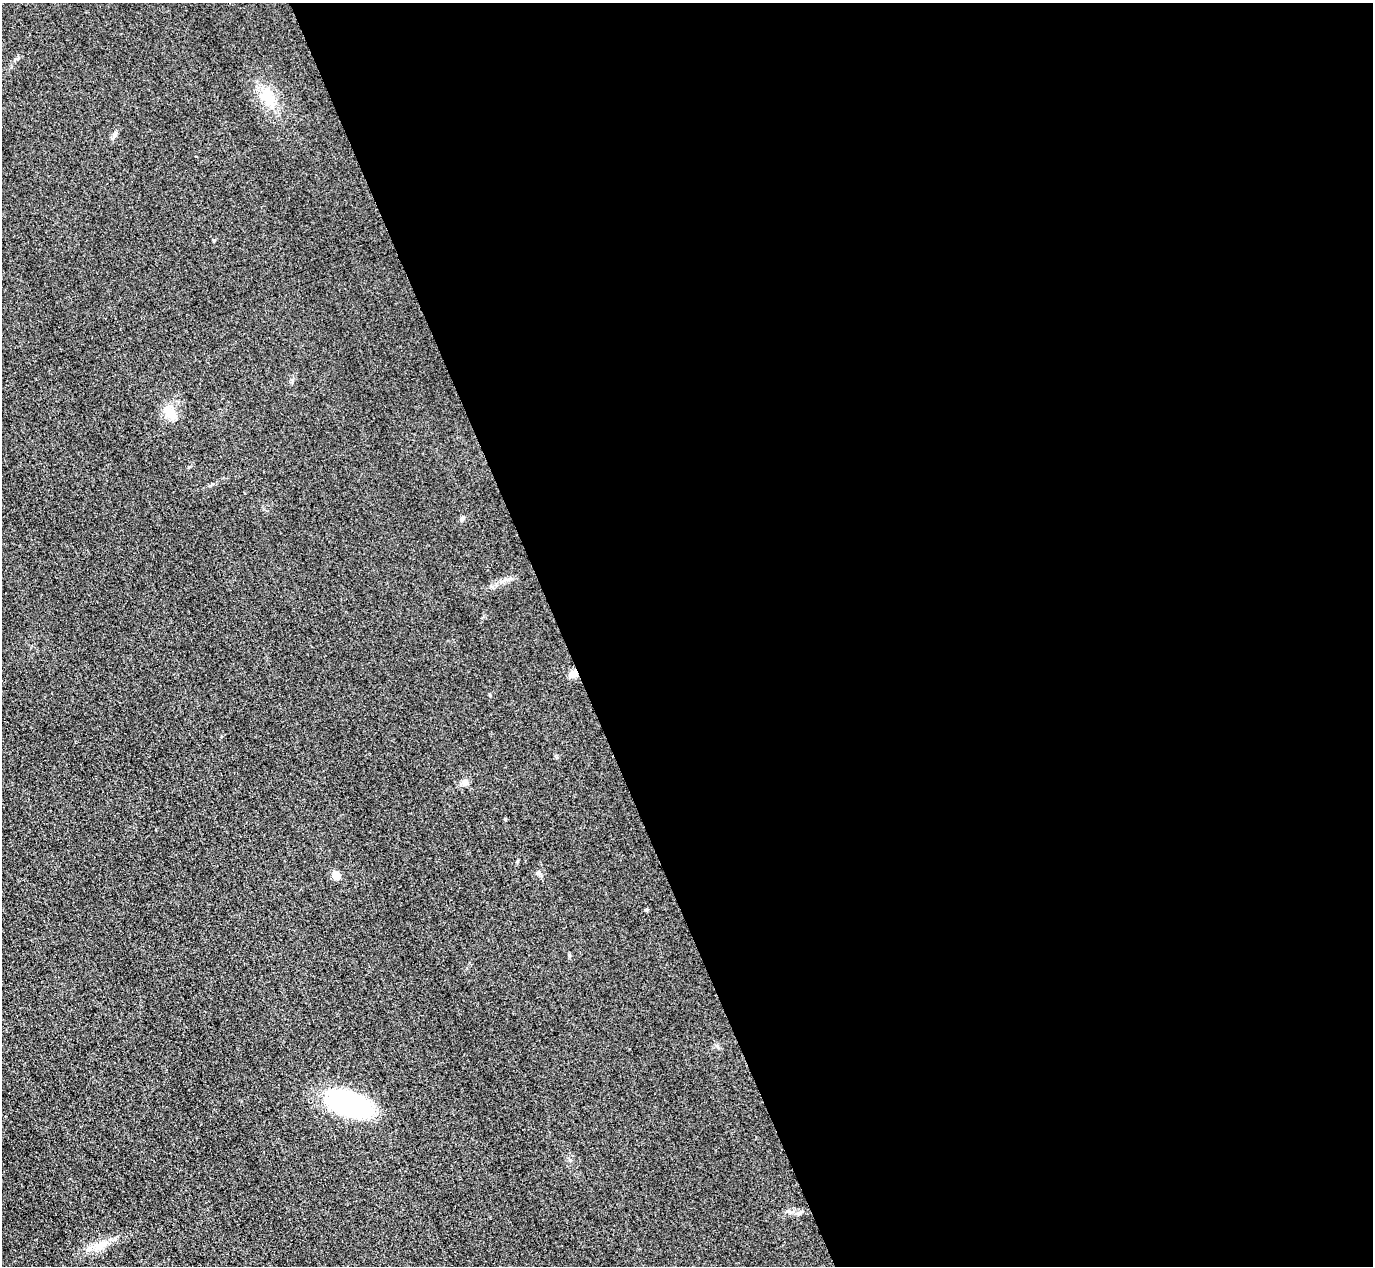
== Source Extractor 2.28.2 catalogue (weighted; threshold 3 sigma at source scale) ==
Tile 8 of 4 x 4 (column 4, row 2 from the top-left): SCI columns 4145-5515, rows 2833-4096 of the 5546 x 5533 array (HDU 1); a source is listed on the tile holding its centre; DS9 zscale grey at full resolution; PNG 1375 x 1268 px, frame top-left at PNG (2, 3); no overlay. Shown black and unused: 59% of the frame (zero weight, under 3 of 4 exposures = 3% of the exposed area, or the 3 px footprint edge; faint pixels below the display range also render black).
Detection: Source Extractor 2.28.2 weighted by HDU 2 'WHT'; one run over the whole footprint, this tile lists its part. Background 0.139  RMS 0.019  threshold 0.0852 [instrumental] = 3 sigma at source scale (4.5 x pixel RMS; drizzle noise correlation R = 1.50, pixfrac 1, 0.05/0.05 arcsec/px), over >= 5 px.
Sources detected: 10; all 10 listed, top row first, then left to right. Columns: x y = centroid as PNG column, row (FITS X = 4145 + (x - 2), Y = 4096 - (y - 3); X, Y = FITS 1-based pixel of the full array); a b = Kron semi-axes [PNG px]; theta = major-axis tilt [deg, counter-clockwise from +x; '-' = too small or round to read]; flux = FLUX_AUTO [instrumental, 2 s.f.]
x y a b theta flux
267 96 25 16 -70 46
171 414 17 13 -61 25
462 519 7 5 68 4.2
573 674 11 8 46 11
465 782 9 8 - 7.2
539 873 7 4 -71 3.5
336 875 10 8 -65 13
647 910 5 4 - 2.5
348 1103 44 22 -19 260
102 1245 16 11 29 22
Overlapping masked pixels (flux is a lower limit): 1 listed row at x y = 573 674
Unlisted compact peaks at least as high as the median listed source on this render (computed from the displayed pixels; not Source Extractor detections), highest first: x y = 214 241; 569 956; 115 135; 292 380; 717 1046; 570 1160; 16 59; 212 484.